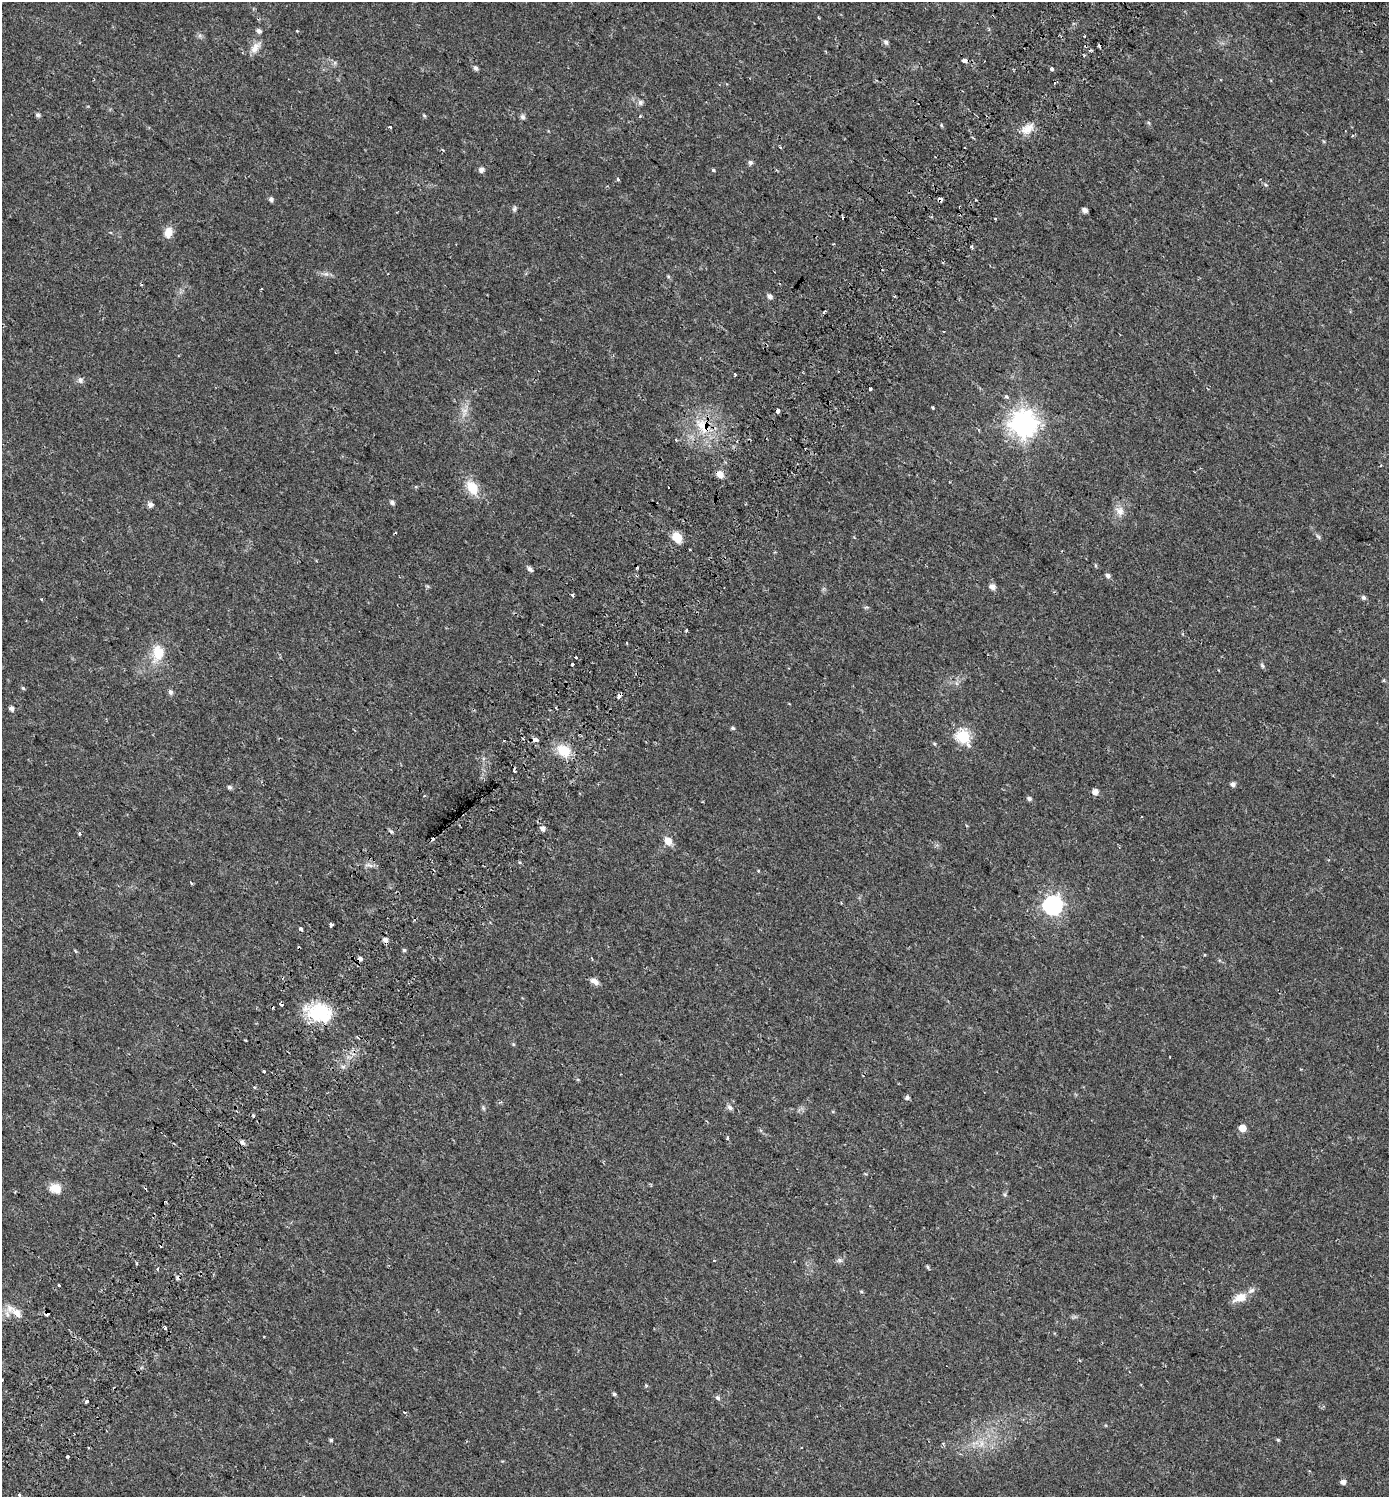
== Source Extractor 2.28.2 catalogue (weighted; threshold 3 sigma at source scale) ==
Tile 7 of 4 x 4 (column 3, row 2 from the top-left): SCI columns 3114-4500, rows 3062-4556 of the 6167 x 6134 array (HDU 1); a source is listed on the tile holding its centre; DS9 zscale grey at full resolution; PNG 1391 x 1499 px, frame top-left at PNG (2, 2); no overlay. Shown black and unused: <1% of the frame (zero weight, under 2 of 3 exposures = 5% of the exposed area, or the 3 px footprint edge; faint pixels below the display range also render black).
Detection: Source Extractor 2.28.2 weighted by HDU 2 'WHT'; one run over the whole footprint, this tile lists its part. Background 0.0158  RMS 0.003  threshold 0.0134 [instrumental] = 3 sigma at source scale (4.5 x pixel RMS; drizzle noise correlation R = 1.50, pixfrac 1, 0.0396/0.0396 arcsec/px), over >= 5 px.
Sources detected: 144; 24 cosmic-ray / hot-pixel residue — not listed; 1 inside a brighter listed object's ellipse — not listed separately; the other 119 listed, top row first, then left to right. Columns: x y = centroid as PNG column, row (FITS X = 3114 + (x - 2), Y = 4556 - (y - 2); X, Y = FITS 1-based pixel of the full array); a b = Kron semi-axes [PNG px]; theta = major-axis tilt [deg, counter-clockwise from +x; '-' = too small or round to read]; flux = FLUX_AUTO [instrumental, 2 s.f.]
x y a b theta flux
818 18 3 2 - 0.35
259 31 6 5 - 1.1
297 31 4 3 - 0.25
886 42 7 6 - 0.86
255 47 19 9 50 2.4
964 60 4 4 - 2.4
475 68 6 4 -63 0.9
1052 69 3 3 - 1.7
640 102 8 7 - 0.87
38 115 5 5 - 0.76
424 115 5 4 - 0.34
523 117 7 6 - 0.74
941 125 5 3 - 0.3
390 127 3 3 - 0.64
1027 129 19 10 30 3.3
1352 136 3 3 - 0.49
780 147 3 3 - 0.3
750 163 5 4 - 0.91
481 170 5 5 - 1.4
713 170 4 4 - 0.37
618 180 5 3 - 0.31
1265 185 6 5 - 0.45
271 199 5 4 - 1
940 199 4 4 - 1.7
960 207 3 3 - 1.2
514 209 7 5 72 0.55
1085 210 5 4 - 1.3
995 219 3 2 - 0.36
168 232 13 9 77 2.8
971 247 4 3 - 0.8
326 274 7 4 17 0.65
668 276 5 4 - 0.35
770 296 6 5 - 1
734 374 3 3 - 1.8
80 380 8 7 - 0.92
870 389 4 3 - 1.4
1006 396 5 5 - 0.43
933 407 3 3 - 0.42
464 411 9 6 17 1.3
778 411 4 3 - 6
1023 424 9 9 - 310
703 427 22 13 -44 7.2
676 440 3 3 - 0.52
720 474 8 7 - 2.1
472 488 18 12 -59 5.8
392 502 5 5 - 0.82
150 504 7 7 - 0.98
1120 511 13 10 -62 2.3
395 533 3 2 - 0.31
1318 536 9 4 -48 0.54
677 537 8 6 -62 7.5
1095 565 6 4 -89 0.32
530 569 7 5 -42 0.81
1108 576 5 5 - 1
992 587 6 5 - 1.6
572 595 3 3 - 0.59
1363 598 6 5 - 0.69
158 653 26 16 81 6.6
576 657 3 3 - 2.9
572 664 3 3 - 1.9
1262 666 7 5 -63 0.52
1384 680 4 3 - 0.45
23 688 4 4 - 0.38
170 692 6 5 - 0.91
619 696 5 4 - 1.4
11 708 5 4 - 1.2
733 728 5 4 - 0.45
963 736 7 6 - 35
535 740 4 3 - 5
934 744 5 4 - 0.35
563 750 17 11 -37 6.6
1233 784 6 5 - 0.88
229 787 5 5 - 0.63
1095 792 5 5 - 2
1029 799 5 4 - 0.73
967 826 4 3 - 0.26
543 829 5 5 - 1.6
391 831 6 4 -60 0.57
80 834 3 3 - 2.6
668 841 10 7 -55 2.5
191 883 4 2 - 0.6
1053 905 8 8 - 100
331 925 4 3 - 1.9
300 928 3 3 - 1.8
385 940 5 4 - 1.4
404 950 4 4 - 0.44
360 959 4 4 - 2.1
594 981 12 7 -28 1.4
319 1013 32 21 -14 15
513 1044 5 4 - 0.33
264 1071 3 3 - 2.2
907 1098 5 4 - 0.72
730 1107 7 5 -46 0.86
483 1108 6 4 -71 0.42
253 1116 3 3 - 0.38
1242 1128 5 5 - 3.4
242 1142 7 5 -45 0.95
55 1188 15 12 -16 3.1
840 1260 8 6 0 0.76
137 1263 3 3 - 1.7
927 1267 5 4 - 0.4
158 1269 4 3 - 0.39
59 1285 3 3 - 1.1
861 1291 5 3 - 0.28
1240 1298 19 10 23 3.5
16 1313 18 9 -42 3.1
47 1313 4 3 - 1.1
165 1328 4 3 - 0.52
2 1380 3 2 - 0.34
614 1394 4 4 - 0.49
718 1398 6 5 - 0.69
87 1401 4 3 - 1.2
404 1412 3 3 - 0.24
331 1440 4 4 - 0.47
1278 1440 5 4 - 0.34
981 1444 10 5 90 1.3
67 1457 3 3 - 1.6
1343 1482 5 5 - 1.3
19 1495 3 3 - 1.5
Overlapping masked pixels (flux is a lower limit): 7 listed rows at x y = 940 199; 960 207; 778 411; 703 427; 619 696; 360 959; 47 1313
Isophote crosses this tile's border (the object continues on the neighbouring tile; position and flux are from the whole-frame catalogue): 1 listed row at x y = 2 1380